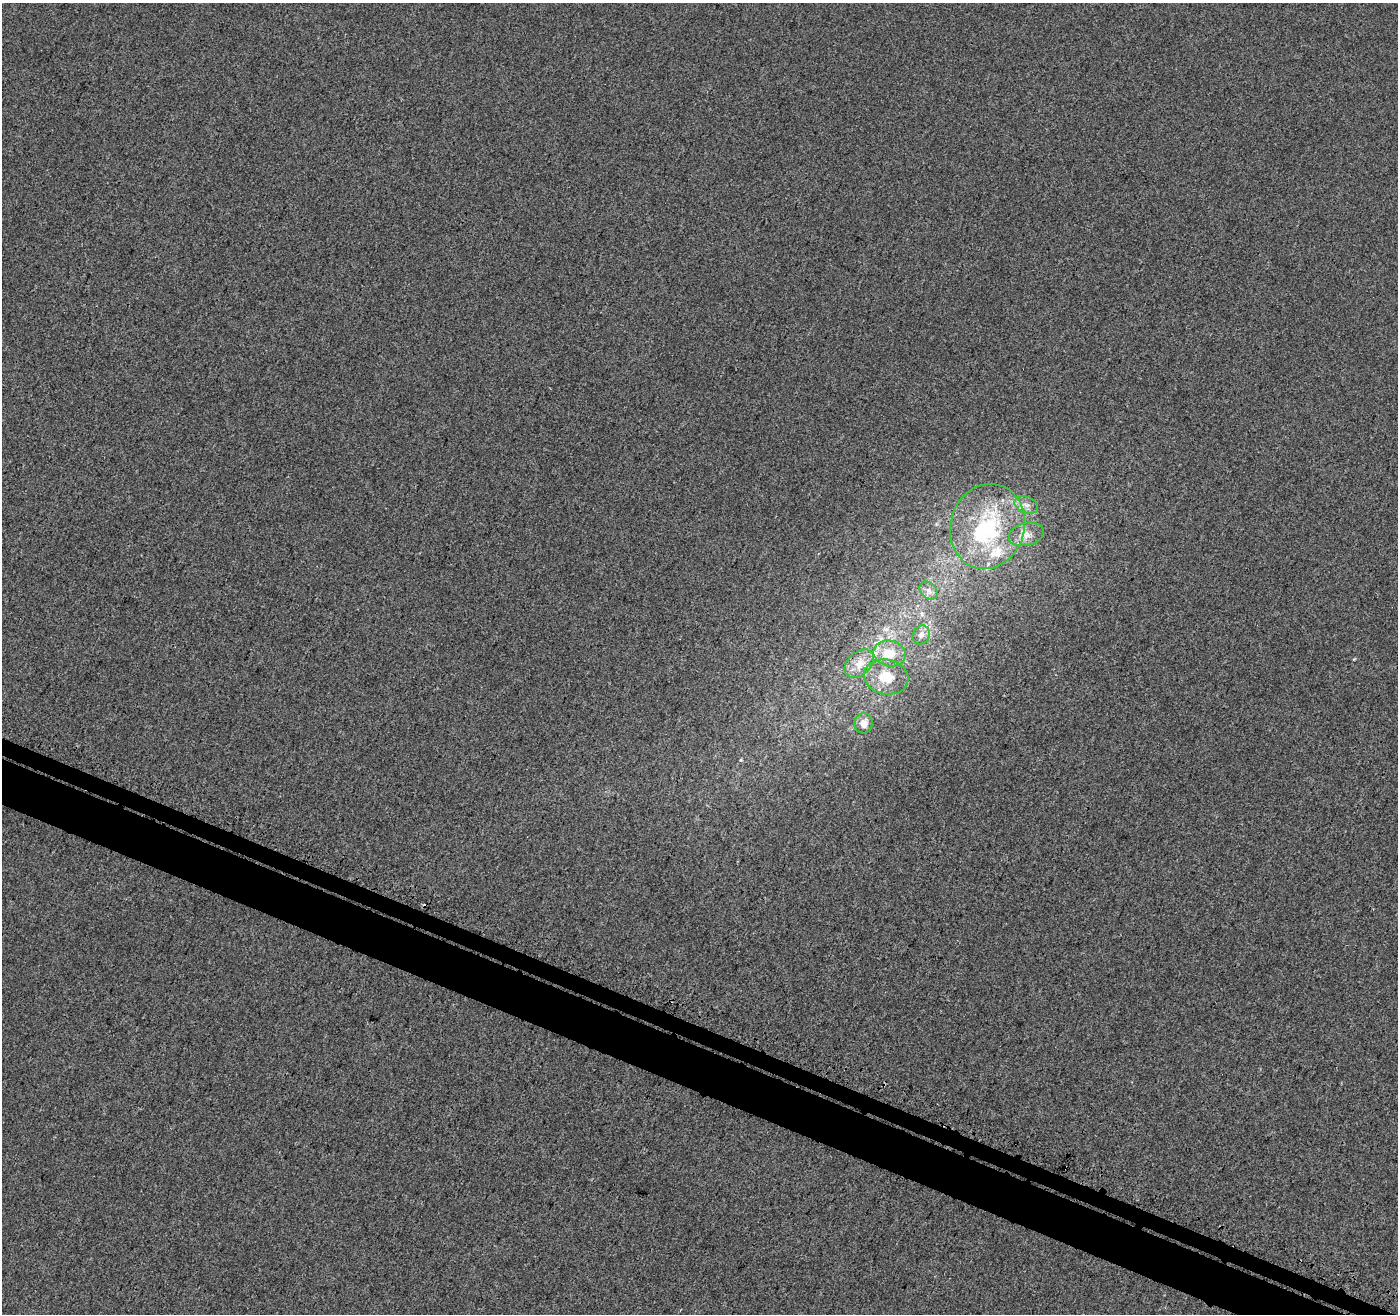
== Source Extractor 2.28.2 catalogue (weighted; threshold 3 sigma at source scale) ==
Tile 6 of 4 x 4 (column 2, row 2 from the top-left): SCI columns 1453-2848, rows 2949-4260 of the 5757 x 5879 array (HDU 1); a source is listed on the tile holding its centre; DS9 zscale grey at full resolution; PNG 1400 x 1316 px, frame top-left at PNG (2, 3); each listed source drawn as its Kron ellipse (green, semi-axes under 4 px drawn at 4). Shown black and unused: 5% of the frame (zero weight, under 3 of 4 exposures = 5% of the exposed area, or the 3 px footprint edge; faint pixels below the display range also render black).
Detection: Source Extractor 2.28.2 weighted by HDU 2 'WHT'; one run over the whole footprint, this tile lists its part. Background 0.00121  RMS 0.0037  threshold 0.0168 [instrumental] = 3 sigma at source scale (4.5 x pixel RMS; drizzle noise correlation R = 1.50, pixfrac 1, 0.0396/0.0396 arcsec/px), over >= 5 px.
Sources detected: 13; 1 inside a brighter object's white glare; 1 cosmic-ray / hot-pixel residue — neither listed nor drawn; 2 inside a brighter listed object's ellipse — not listed separately; the other 9 listed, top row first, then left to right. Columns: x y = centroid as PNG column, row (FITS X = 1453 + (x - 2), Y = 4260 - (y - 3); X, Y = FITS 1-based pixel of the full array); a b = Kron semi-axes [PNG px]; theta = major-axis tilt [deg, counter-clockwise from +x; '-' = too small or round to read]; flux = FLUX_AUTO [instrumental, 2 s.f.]
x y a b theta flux
1026 505 12 8 -22 2.9
987 526 43 37 73 44
1026 534 18 11 15 4.5
929 590 10 7 -45 2
921 635 9 8 - 1.9
890 653 16 13 -12 7.6
859 664 17 11 41 4.9
886 677 22 17 -12 9.5
863 723 10 9 - 3.2